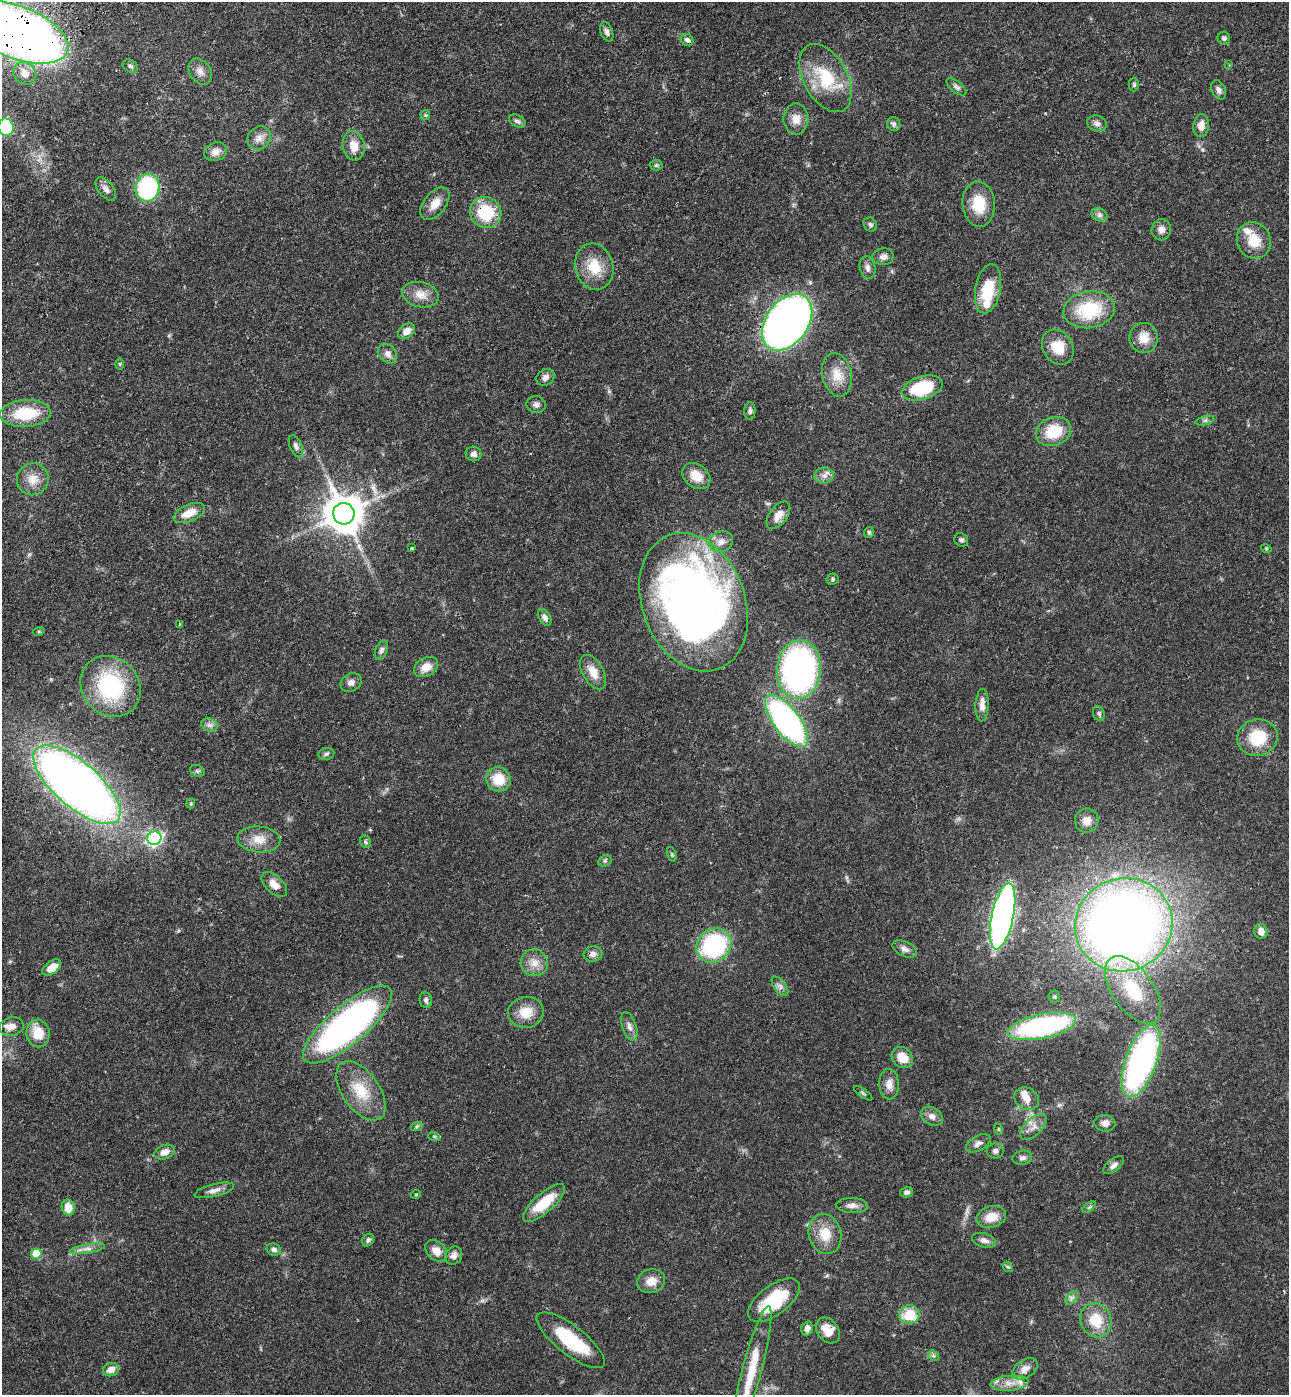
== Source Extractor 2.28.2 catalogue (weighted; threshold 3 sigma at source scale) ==
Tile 11 of 4 x 4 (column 3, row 3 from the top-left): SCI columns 2917-4203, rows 1505-2897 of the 5705 x 5793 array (HDU 1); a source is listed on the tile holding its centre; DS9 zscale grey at full resolution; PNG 1291 x 1397 px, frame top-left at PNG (2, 2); each listed source drawn as its Kron ellipse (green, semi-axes under 4 px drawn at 4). Shown black and unused: <1% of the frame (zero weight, under 3 of 4 exposures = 6% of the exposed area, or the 3 px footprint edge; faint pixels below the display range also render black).
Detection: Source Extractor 2.28.2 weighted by HDU 2 'WHT'; one run over the whole footprint, this tile lists its part. Background 0.067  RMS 0.0035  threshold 0.0156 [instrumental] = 3 sigma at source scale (4.5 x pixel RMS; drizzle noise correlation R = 1.50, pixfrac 1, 0.05/0.05 arcsec/px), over >= 5 px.
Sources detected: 165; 1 long thin detection or spike segment (spike, bleed or trail) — neither listed nor drawn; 6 inside a brighter listed object's ellipse — not listed separately; the other 158 listed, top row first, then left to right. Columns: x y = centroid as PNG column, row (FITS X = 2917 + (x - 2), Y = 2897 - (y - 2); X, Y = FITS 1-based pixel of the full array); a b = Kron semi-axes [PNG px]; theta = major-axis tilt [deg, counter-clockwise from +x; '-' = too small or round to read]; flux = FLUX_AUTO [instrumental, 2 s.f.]
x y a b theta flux
17 32 54 26 -21 420
607 32 10 6 -70 1.4
1224 38 6 6 - 0.9
687 40 6 5 - 1.1
1229 65 3 3 - 0.24
130 66 8 6 -31 0.87
200 72 14 10 -56 2.4
25 73 12 10 -38 3.7
826 78 37 22 -61 17
1134 85 7 5 90 0.58
956 87 12 5 -37 1
1218 90 10 7 -63 1.5
425 115 5 5 - 0.43
796 119 15 12 -90 3.6
517 121 9 6 -30 1
1097 123 10 8 -19 1.5
894 124 7 6 - 0.92
1201 126 11 7 83 2.9
6 127 9 7 -73 17
259 138 12 11 - 2.8
354 146 15 11 -80 4.6
216 152 12 9 21 2.4
656 165 6 5 - 0.62
147 188 14 12 81 39
106 189 13 7 -52 1.8
435 204 19 11 52 4.1
979 204 22 16 -85 9.9
486 213 16 15 - 16
1099 215 8 6 -21 1.1
870 224 7 6 - 0.76
1161 230 10 9 - 1.9
1254 240 18 16 -61 7.3
883 257 10 8 1 1.6
594 267 23 19 -76 9.2
868 267 11 7 -78 1.6
988 289 25 12 79 13
420 295 19 12 -14 4.3
1089 310 26 18 10 19
787 322 31 21 54 250
406 331 9 7 42 2.7
1144 338 15 14 - 4.7
1058 347 18 15 -59 7.9
388 353 11 8 -49 1.9
120 364 6 4 -89 0.44
837 375 22 14 -78 6.1
545 377 9 8 - 1.7
922 388 21 11 18 19
536 405 10 8 -10 1.4
750 411 9 5 88 0.91
25 413 25 13 3 14
1205 421 10 4 13 0.76
1053 431 18 14 19 11
296 446 12 6 -67 1.3
473 454 8 7 - 1.3
696 476 15 11 -37 5.5
824 476 10 8 0 1.8
33 479 16 16 - 4.5
189 513 17 8 23 5.1
344 514 11 10 - 1000
778 515 16 9 52 3.4
869 532 5 5 - 0.63
961 540 7 6 - 0.88
721 542 12 10 23 2.7
412 548 3 3 - 0.56
1266 548 5 3 - 0.33
832 579 6 5 - 0.62
694 602 71 51 -69 240
545 617 9 5 -57 1.5
179 624 3 2 - 0.39
39 631 6 3 18 0.39
381 650 10 6 68 1.2
426 667 13 9 29 4.2
799 670 30 22 85 120
593 672 19 10 -59 4.7
351 682 11 8 32 1.7
110 686 32 28 -48 34
982 705 16 6 88 2.7
1099 714 8 5 -70 0.79
787 721 31 13 -52 100
209 725 8 6 -20 1.3
1258 738 20 18 15 13
326 754 8 6 17 0.84
197 771 7 5 -21 0.7
498 779 12 12 - 8.1
77 785 54 22 -41 330
191 804 5 4 - 0.37
1087 821 12 12 - 3.2
154 838 7 6 - 82
259 839 21 13 -5 4.9
365 842 6 5 - 0.67
672 854 7 4 -71 0.54
605 861 7 5 22 0.66
274 884 15 8 -43 3.6
1003 916 33 11 78 170
1124 925 49 46 20 360
1261 931 7 6 - 2.2
714 945 18 16 42 43
905 949 13 7 -25 1.7
593 954 9 7 12 1.7
534 963 13 13 - 3.8
52 968 10 6 38 4.1
780 986 11 6 -53 1.4
1133 990 38 20 -55 19
1054 997 6 6 - 0.58
426 1000 8 6 -83 1
526 1012 18 15 12 6.3
347 1025 56 19 40 140
12 1026 12 9 15 2.4
629 1026 15 7 -71 1.7
1042 1026 35 12 12 68
38 1033 14 11 -88 7.2
902 1058 11 9 -45 4.9
1141 1061 38 15 70 99
889 1084 15 10 -88 2.9
361 1091 34 18 -55 11
863 1093 11 4 -36 0.61
1027 1099 13 10 -33 3.1
932 1116 12 8 -33 1.9
1105 1123 10 8 -5 2.1
417 1126 6 4 20 0.5
1033 1127 16 8 45 2.8
998 1129 6 3 -70 0.38
434 1136 6 4 -19 0.45
978 1143 13 7 29 1.6
995 1151 8 7 - 1.3
165 1152 10 7 22 2.8
1022 1158 10 7 14 1.3
1113 1165 12 6 38 1.6
214 1190 20 6 14 2.1
906 1192 7 5 14 0.96
416 1194 5 3 - 0.31
544 1203 26 9 41 11
852 1205 16 7 -2 2.1
68 1207 8 6 -80 5
1089 1207 7 4 37 0.65
991 1217 15 10 15 5.2
825 1234 20 16 -75 7.6
368 1240 7 5 50 0.94
984 1240 12 7 -17 1.9
87 1249 18 4 10 1.8
274 1249 7 6 - 1.2
436 1251 12 9 -43 3.4
36 1254 5 5 - 9.2
454 1256 9 8 - 1.7
1008 1267 6 4 -42 0.53
651 1281 14 12 18 3.9
1072 1298 8 5 46 1
774 1300 30 15 36 17
909 1314 10 9 - 10
1096 1320 17 15 -69 9.1
807 1328 7 5 72 2
828 1331 14 10 -52 5.1
571 1340 41 14 -38 20
933 1355 6 4 -45 0.63
1025 1369 14 9 33 2.9
111 1370 8 6 22 2.9
752 1371 67 9 75 12
1009 1383 19 7 5 3.7
Overlapping masked pixels (flux is a lower limit): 6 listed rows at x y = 17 32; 486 213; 1003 916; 1124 925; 1141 1061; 571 1340
Isophote crosses this tile's border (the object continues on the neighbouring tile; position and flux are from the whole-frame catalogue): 3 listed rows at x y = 17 32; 6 127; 752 1371